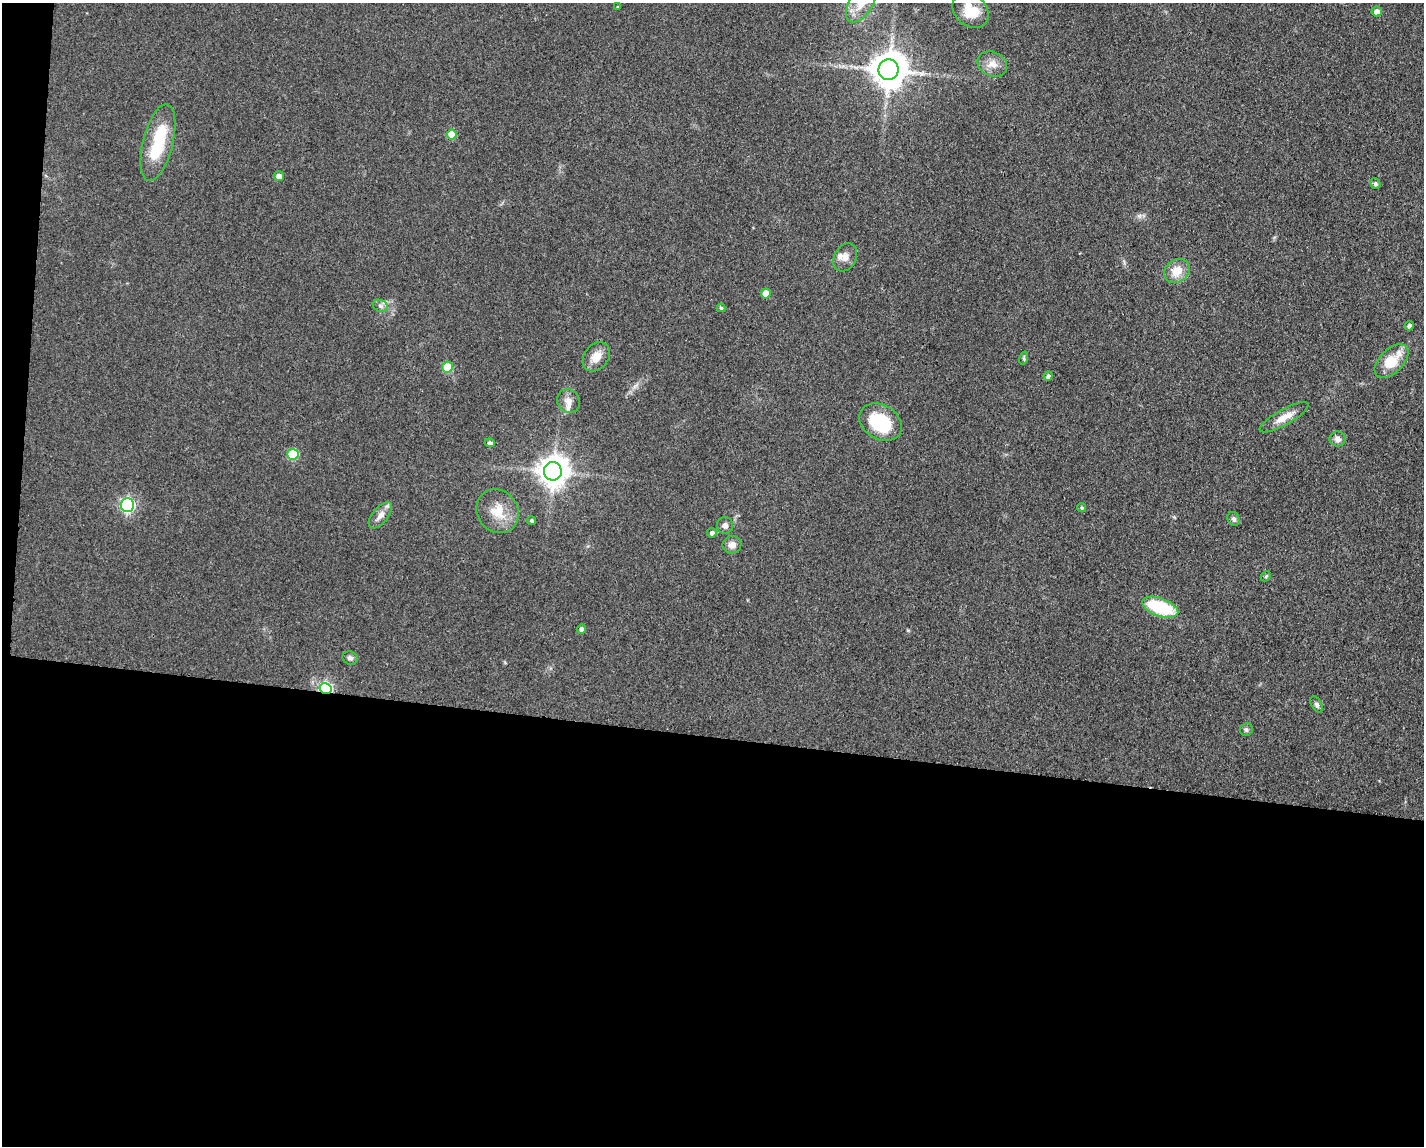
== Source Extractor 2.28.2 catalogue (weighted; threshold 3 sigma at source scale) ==
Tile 10 of 3 x 4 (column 1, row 4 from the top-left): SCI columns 117-1538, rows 5-1148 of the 4607 x 4584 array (HDU 1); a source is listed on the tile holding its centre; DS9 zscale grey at full resolution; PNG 1426 x 1148 px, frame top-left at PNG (2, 3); each listed source drawn as its Kron ellipse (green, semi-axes under 4 px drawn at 4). Shown black and unused: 37% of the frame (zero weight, under 3 of 4 exposures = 1% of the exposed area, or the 3 px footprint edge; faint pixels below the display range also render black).
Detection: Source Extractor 2.28.2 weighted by HDU 2 'WHT'; one run over the whole footprint, this tile lists its part. Background 0.154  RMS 0.0081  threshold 0.0363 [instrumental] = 3 sigma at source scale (4.5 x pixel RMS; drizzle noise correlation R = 1.50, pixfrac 1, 0.05/0.05 arcsec/px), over >= 5 px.
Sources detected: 47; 1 inside a brighter object's white glare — neither listed nor drawn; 2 inside a brighter listed object's ellipse — not listed separately; the other 44 listed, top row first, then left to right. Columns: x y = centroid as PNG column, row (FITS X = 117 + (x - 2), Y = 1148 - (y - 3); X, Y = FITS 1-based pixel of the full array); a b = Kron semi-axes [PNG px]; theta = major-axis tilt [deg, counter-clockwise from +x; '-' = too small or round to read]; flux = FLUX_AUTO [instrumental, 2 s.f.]
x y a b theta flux
861 3 22 11 57 13
618 7 3 3 - 0.84
971 11 20 15 -40 19
1377 11 5 5 - 5.4
992 64 15 12 -24 8.1
888 70 10 10 - 1800
452 134 5 5 - 15
158 143 39 15 76 42
279 176 5 5 - 5
1375 184 5 5 - 1.9
845 257 15 11 61 6.2
1177 271 13 11 38 13
766 293 5 5 - 9.7
380 306 8 6 -21 2.3
721 308 4 4 - 1.2
1409 326 4 4 - 3.2
596 357 16 12 51 10
1024 358 7 4 73 1.4
1391 361 21 11 45 22
447 367 5 5 - 26
1048 376 5 4 - 2.7
569 401 12 11 - 6
1284 417 27 7 29 11
881 422 23 17 -30 43
1337 439 8 7 - 3.9
490 443 5 4 - 2
293 454 5 5 - 43
553 471 9 9 - 1200
127 505 7 7 - 140
1082 508 5 4 - 1.4
498 511 23 20 -53 18
380 515 16 7 50 6.1
1234 519 7 6 - 2.2
532 521 4 4 - 1.7
725 525 8 8 - 3.1
712 533 5 4 - 2.5
732 545 9 8 - 5.6
1266 576 6 4 46 1.1
1160 607 19 9 -20 44
581 629 5 4 - 3
350 658 8 6 -26 2.3
325 689 6 5 - 120
1316 704 9 5 -61 2.3
1246 730 6 6 - 1.9
Overlapping masked pixels (flux is a lower limit): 2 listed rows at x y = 888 70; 325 689
Isophote crosses this tile's border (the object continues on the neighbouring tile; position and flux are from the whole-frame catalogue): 2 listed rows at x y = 861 3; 971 11